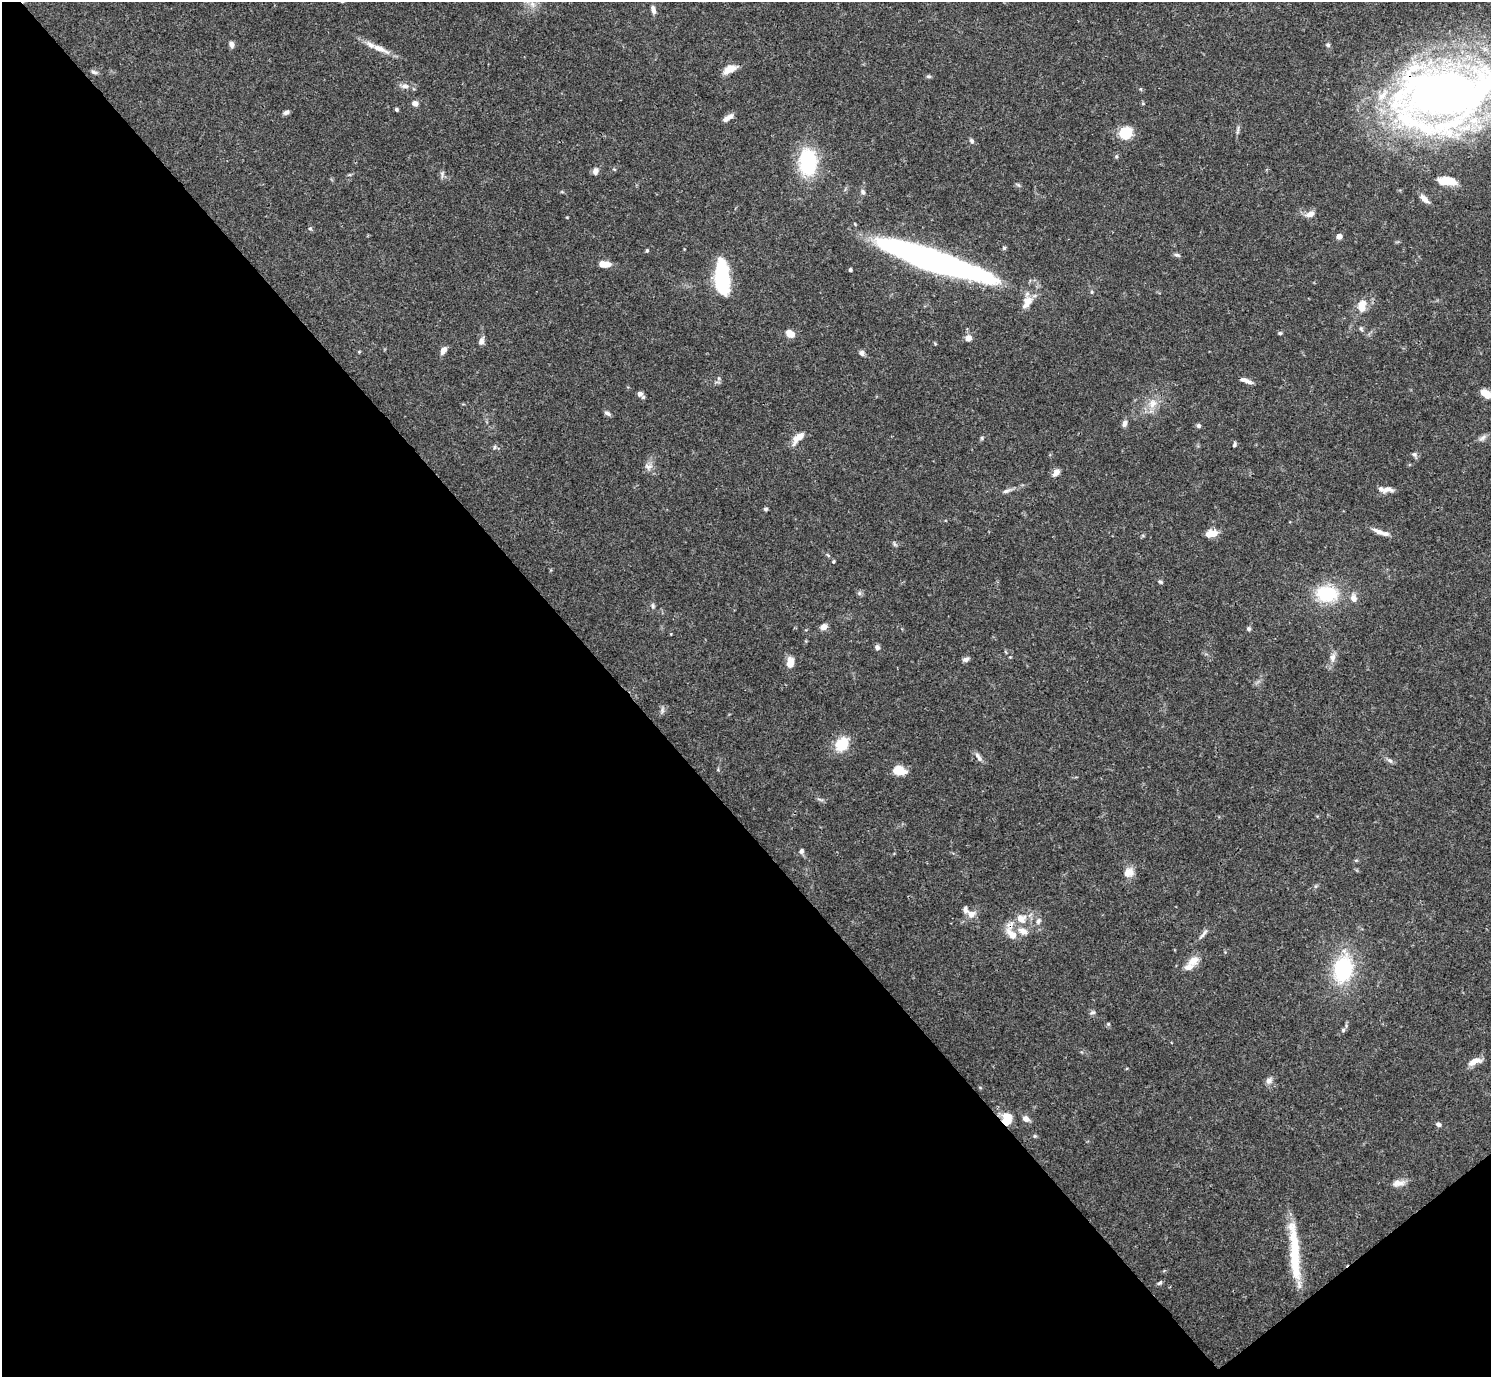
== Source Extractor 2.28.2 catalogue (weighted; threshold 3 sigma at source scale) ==
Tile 14 of 4 x 4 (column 2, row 4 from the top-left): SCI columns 1491-2979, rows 159-1533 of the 5961 x 5958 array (HDU 1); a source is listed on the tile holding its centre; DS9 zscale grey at full resolution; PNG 1493 x 1379 px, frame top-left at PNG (2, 2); no overlay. Shown black and unused: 43% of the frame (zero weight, under 3 of 4 exposures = <1% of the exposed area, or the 3 px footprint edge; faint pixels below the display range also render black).
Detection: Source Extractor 2.28.2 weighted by HDU 2 'WHT'; one run over the whole footprint, this tile lists its part. Background 0.0692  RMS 0.0032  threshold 0.0144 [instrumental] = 3 sigma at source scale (4.5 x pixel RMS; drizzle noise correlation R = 1.50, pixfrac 1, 0.05/0.05 arcsec/px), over >= 5 px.
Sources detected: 112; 1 inside a brighter object's white glare — not listed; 5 inside a brighter listed object's ellipse — not listed separately; the other 106 listed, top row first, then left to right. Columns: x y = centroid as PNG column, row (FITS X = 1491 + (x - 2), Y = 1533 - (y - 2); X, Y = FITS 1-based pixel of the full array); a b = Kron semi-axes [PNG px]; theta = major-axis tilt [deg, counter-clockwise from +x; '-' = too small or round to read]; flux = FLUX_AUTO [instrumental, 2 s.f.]
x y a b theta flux
533 4 10 7 -42 2.1
653 10 11 5 -77 1.4
231 44 8 6 -62 1.2
1328 45 6 5 - 0.67
380 49 30 7 -24 4.1
729 69 15 7 26 4
94 72 9 5 -16 0.81
929 76 7 5 -7 0.52
405 86 11 6 -1 1.5
1141 89 5 3 - 0.33
1443 95 93 57 11 290
415 103 6 6 - 1.7
396 109 4 4 - 0.6
286 112 7 5 32 0.98
728 118 14 5 32 1.9
1126 133 13 12 - 8.8
972 141 7 5 -58 0.72
808 162 31 20 -89 21
614 169 5 3 - 0.3
595 171 9 7 70 1.5
442 175 12 3 -81 0.75
1446 181 18 8 -5 6.2
863 192 8 5 -62 0.86
1425 199 13 6 -45 2
1310 214 11 7 22 2.1
567 217 4 3 - 0.24
310 228 5 4 - 0.49
1339 236 4 4 - 2.8
1004 248 5 5 - 0.49
647 251 4 4 - 0.45
1177 255 9 4 -18 0.68
931 260 108 19 -19 130
604 264 12 5 -3 4.5
850 270 4 3 - 0.51
722 278 29 11 -86 34
1092 292 5 4 - 0.4
1027 302 21 11 60 3.9
1362 306 16 10 81 3.9
1361 329 7 4 -46 0.55
1280 333 5 4 - 0.49
790 334 10 7 -34 3.2
968 338 7 7 - 2
481 341 9 6 73 1.6
443 350 10 6 62 2
862 353 7 6 - 1
1246 380 16 5 -20 1.6
1484 393 10 7 -8 3.4
640 394 7 6 - 1.5
1153 403 14 12 60 3.8
607 413 9 5 -26 0.86
1125 423 8 6 71 1.3
1198 426 6 5 - 0.67
798 438 20 8 47 3.3
982 438 6 4 89 0.44
1482 438 11 6 38 1.2
1234 444 6 4 71 0.56
494 447 6 4 88 0.48
1414 454 7 6 - 0.85
648 466 12 7 -10 1.5
1056 473 10 7 50 1.7
1388 489 16 8 8 2.1
1006 491 11 5 16 1.1
766 509 5 4 - 0.58
1378 532 18 6 -24 2.2
1212 534 13 7 6 4.1
895 544 7 4 -46 0.54
833 561 5 4 - 0.38
1160 582 7 4 -21 0.51
859 593 7 4 -72 0.56
1327 594 21 15 -4 18
1353 598 10 8 -80 1.9
653 606 8 5 -73 0.65
824 627 7 6 - 2.1
1248 629 5 5 - 0.7
877 647 6 6 - 0.98
1010 657 4 4 - 0.25
1333 658 13 7 85 1.9
966 659 9 6 13 0.94
790 663 12 8 85 3.3
662 710 7 4 -72 0.71
842 744 18 13 53 8
978 757 15 5 -57 1.3
1390 761 8 5 -38 0.85
899 770 11 7 -12 7.7
801 851 7 5 76 0.85
1129 872 13 11 22 3
971 914 10 9 - 2.5
1021 919 12 11 - 4
1038 921 9 6 70 1.1
1023 931 16 8 -20 2.7
1012 933 24 10 -71 5.1
1203 934 19 4 51 1.3
1193 961 17 12 35 3.3
1343 969 25 18 77 27
1093 1012 8 5 7 0.7
1108 1024 5 5 - 0.44
1343 1030 6 5 - 0.68
1475 1061 19 8 22 2.7
1269 1081 10 8 56 1.5
1007 1119 13 10 -87 6.1
1026 1119 9 6 -33 1.7
1438 1124 6 5 - 0.96
1035 1136 5 5 - 0.43
1398 1183 17 8 9 2.3
1295 1255 65 10 -87 17
1160 1283 7 4 27 0.61
Overlapping masked pixels (flux is a lower limit): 3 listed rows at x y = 1443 95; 1012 933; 1007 1119
Isophote crosses this tile's border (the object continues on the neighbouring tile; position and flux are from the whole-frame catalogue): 3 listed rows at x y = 533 4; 1443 95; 1484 393